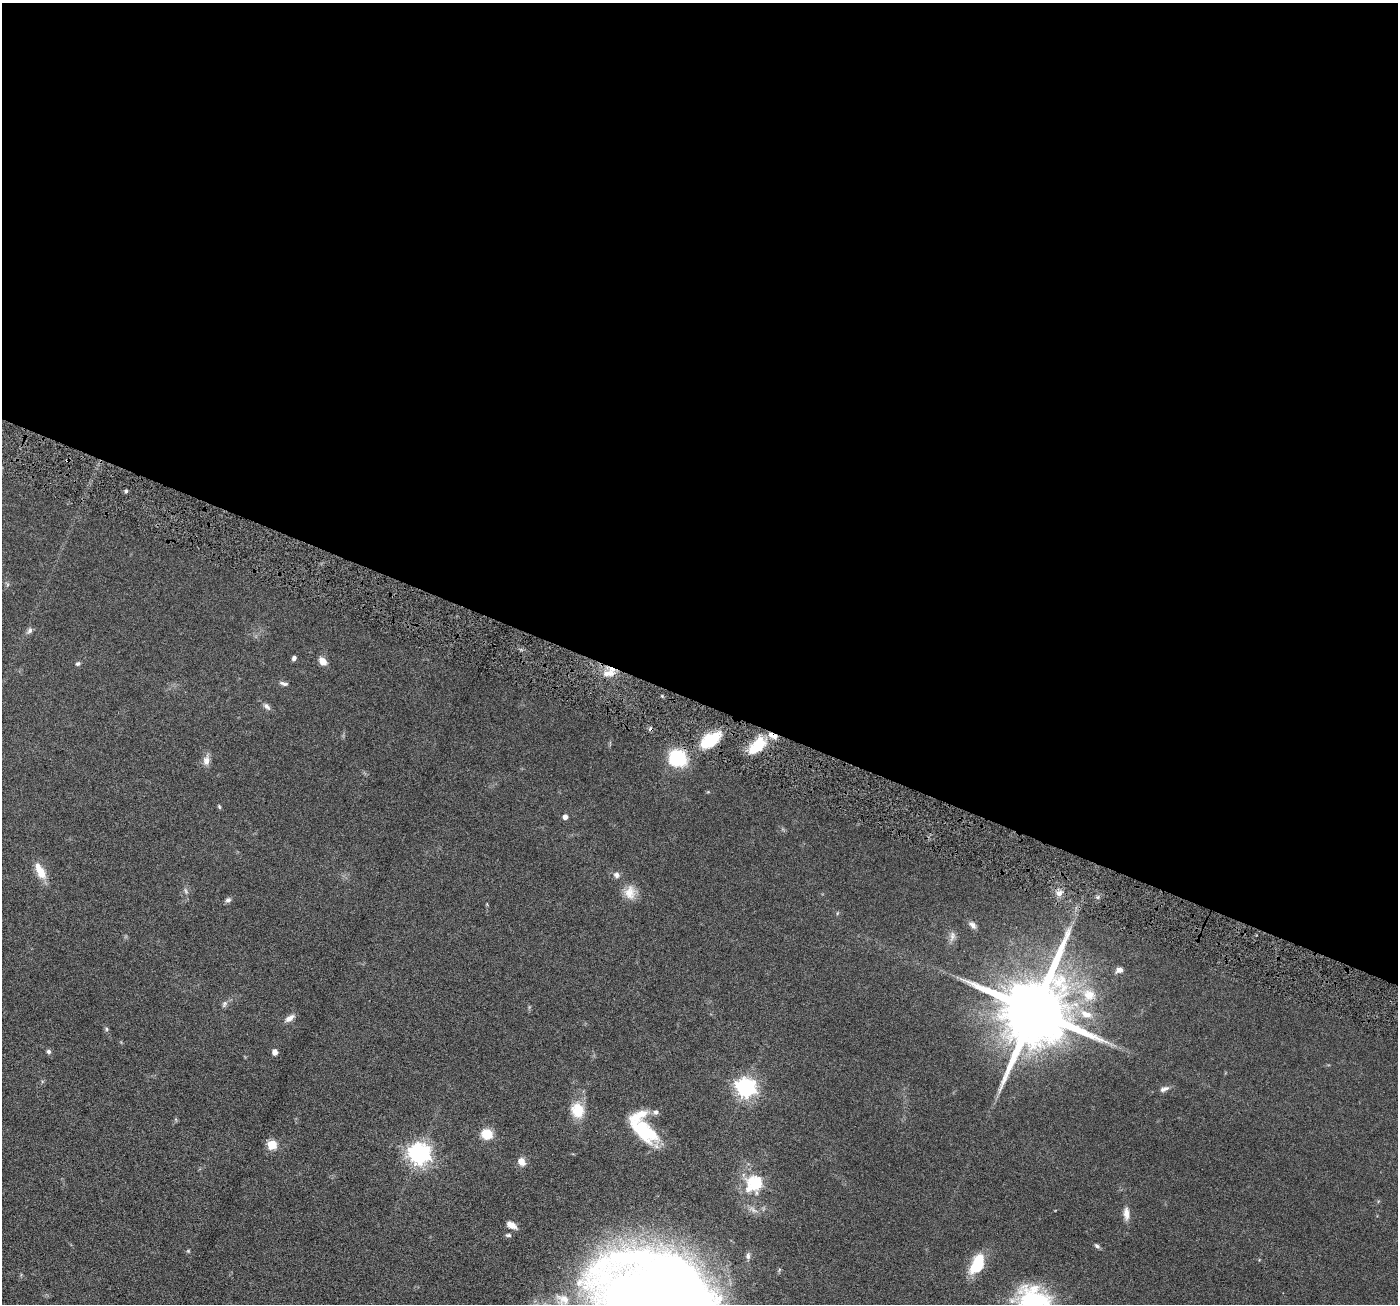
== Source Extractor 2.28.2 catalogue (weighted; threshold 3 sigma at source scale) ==
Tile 3 of 4 x 4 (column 3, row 1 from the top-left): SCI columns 2795-4190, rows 4184-5485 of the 5590 x 5630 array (HDU 1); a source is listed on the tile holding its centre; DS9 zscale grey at full resolution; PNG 1400 x 1306 px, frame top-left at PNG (2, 3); no overlay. Shown black and unused: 54% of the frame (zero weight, under 4 of 8 exposures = <1% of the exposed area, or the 3 px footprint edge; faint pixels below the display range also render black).
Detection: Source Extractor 2.28.2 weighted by HDU 2 'WHT'; one run over the whole footprint, this tile lists its part. Background 0.0679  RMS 0.0049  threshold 0.02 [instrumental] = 3 sigma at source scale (4.09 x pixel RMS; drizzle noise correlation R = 1.36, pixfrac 0.8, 0.05/0.05 arcsec/px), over >= 5 px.
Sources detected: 57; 2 cosmic-ray / hot-pixel residue — not listed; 3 inside a brighter listed object's ellipse — not listed separately; the other 52 listed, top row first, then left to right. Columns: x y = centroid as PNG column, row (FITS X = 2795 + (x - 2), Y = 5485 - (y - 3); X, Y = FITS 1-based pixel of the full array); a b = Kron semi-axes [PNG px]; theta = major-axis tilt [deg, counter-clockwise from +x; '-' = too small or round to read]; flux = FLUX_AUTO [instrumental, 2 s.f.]
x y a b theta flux
126 491 4 3 - 0.87
30 630 8 6 47 1.3
294 658 5 4 - 1.2
323 661 10 7 -49 3.4
78 663 6 5 - 0.8
606 673 11 8 19 3.7
284 683 12 5 -13 1.2
267 706 12 6 -42 1.6
710 740 22 12 34 18
757 746 25 12 46 13
677 758 15 13 -20 28
206 761 13 9 84 2.8
219 807 6 4 -71 0.55
565 817 4 4 - 2.1
40 871 22 9 -63 6.8
616 875 8 7 - 1.6
186 891 7 4 -71 0.8
630 893 19 14 -89 5.5
1059 893 8 7 - 2.3
228 900 8 6 18 1.2
973 925 11 7 -47 1.7
952 936 15 7 78 2.3
1119 970 8 6 11 2.2
1089 995 17 15 -32 8.7
225 1004 10 5 64 1.2
1034 1011 20 17 67 5400
1086 1014 19 10 -21 6.3
290 1018 12 6 35 2.5
106 1029 6 4 -89 0.65
49 1052 7 5 -45 0.97
275 1052 7 6 - 2
746 1087 7 7 - 210
1164 1089 13 6 22 1.7
578 1110 18 15 -73 9.5
656 1112 7 6 - 1.4
644 1131 38 17 -41 23
487 1134 11 10 - 7.9
272 1145 5 5 - 22
419 1154 7 7 - 290
521 1161 8 7 - 3.6
755 1183 6 6 - 54
748 1189 9 8 - 2.6
1126 1213 17 7 -88 3.1
511 1225 11 6 -27 3.1
508 1235 7 4 -8 0.75
1097 1246 7 5 -43 0.88
188 1251 5 5 - 0.47
748 1256 9 6 90 1.4
977 1263 21 11 63 17
648 1296 84 48 8 640
563 1300 22 18 -21 9.6
1033 1302 43 36 -10 49
Overlapping masked pixels (flux is a lower limit): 1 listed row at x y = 710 740
Isophote crosses this tile's border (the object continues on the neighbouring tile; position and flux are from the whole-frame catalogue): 3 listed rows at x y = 648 1296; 563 1300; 1033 1302